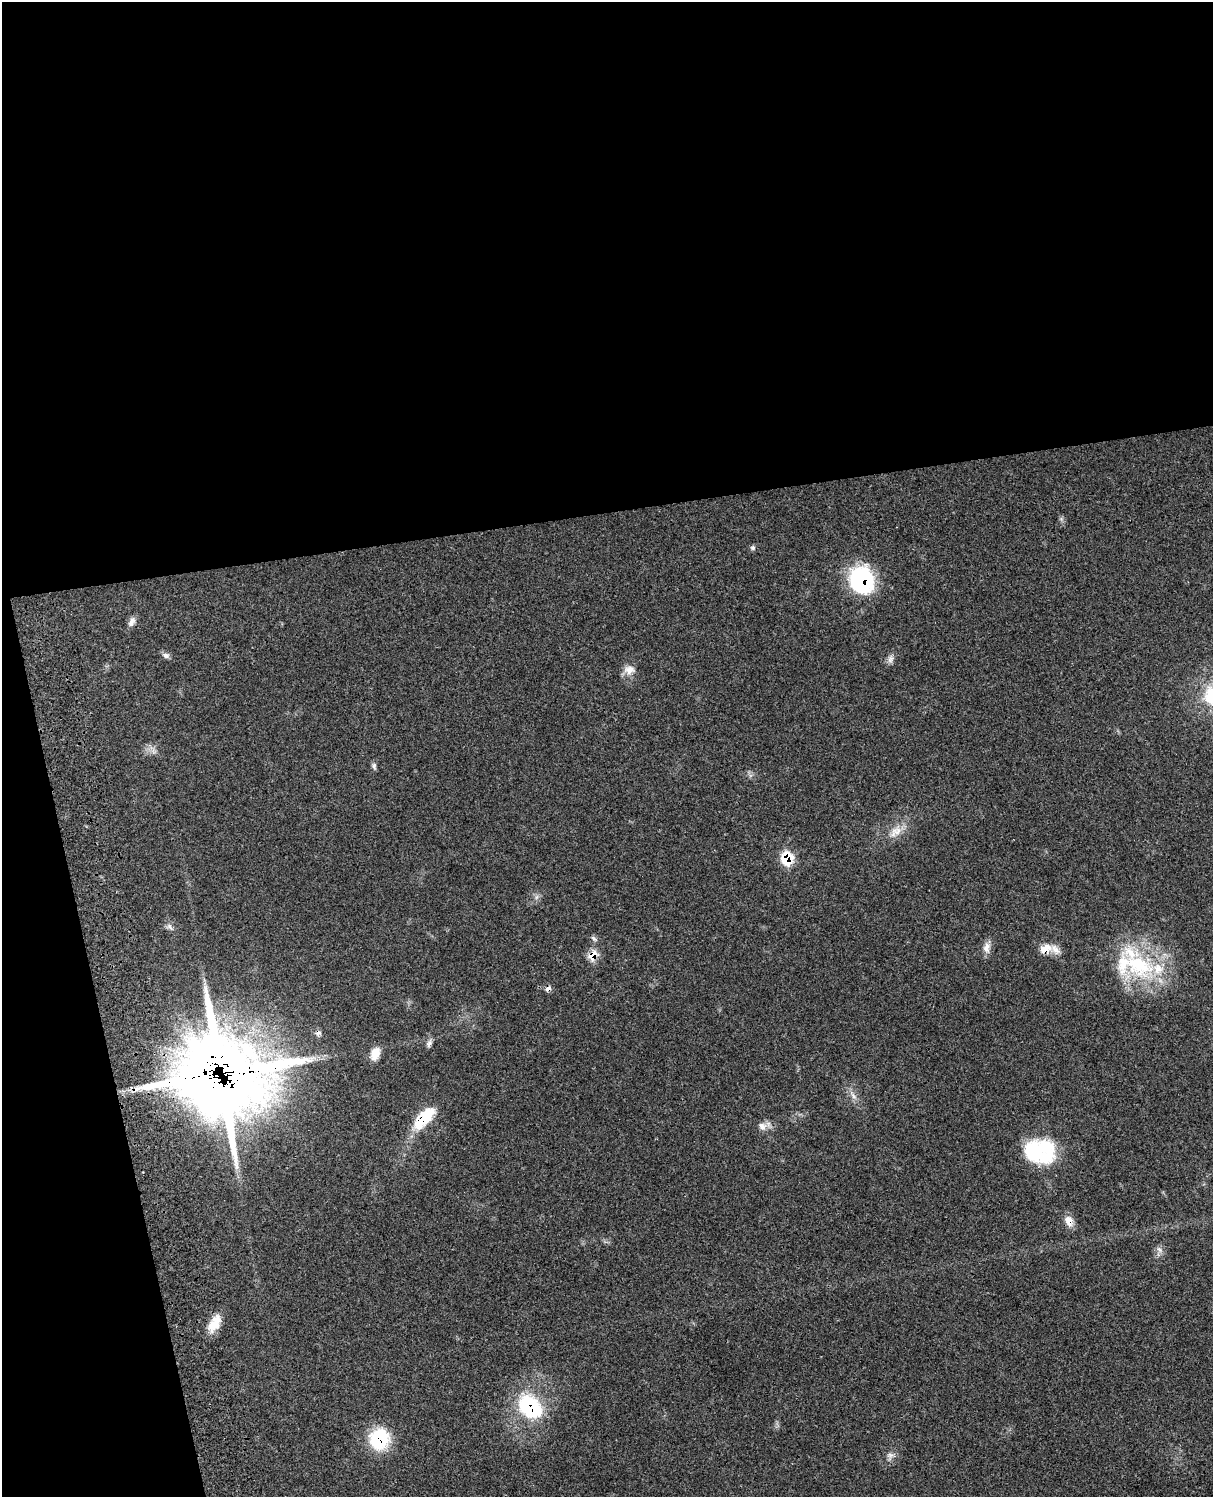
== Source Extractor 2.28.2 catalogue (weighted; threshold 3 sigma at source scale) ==
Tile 1 of 4 x 3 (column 1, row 1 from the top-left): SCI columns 123-1333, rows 3272-4766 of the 5091 x 4932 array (HDU 1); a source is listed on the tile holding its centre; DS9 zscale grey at full resolution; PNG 1215 x 1499 px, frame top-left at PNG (2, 2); no overlay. Shown black and unused: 39% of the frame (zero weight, under 3 of 4 exposures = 6% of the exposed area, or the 3 px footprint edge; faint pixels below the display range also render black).
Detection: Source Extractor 2.28.2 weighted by HDU 2 'WHT'; one run over the whole footprint, this tile lists its part. Background 0.0766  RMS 0.0058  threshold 0.0259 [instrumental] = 3 sigma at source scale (4.5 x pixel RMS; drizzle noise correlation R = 1.50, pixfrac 1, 0.05/0.05 arcsec/px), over >= 5 px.
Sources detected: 35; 1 inside a brighter object's white glare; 1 cosmic-ray / hot-pixel residue — not listed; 3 inside a brighter listed object's ellipse — not listed separately; the other 30 listed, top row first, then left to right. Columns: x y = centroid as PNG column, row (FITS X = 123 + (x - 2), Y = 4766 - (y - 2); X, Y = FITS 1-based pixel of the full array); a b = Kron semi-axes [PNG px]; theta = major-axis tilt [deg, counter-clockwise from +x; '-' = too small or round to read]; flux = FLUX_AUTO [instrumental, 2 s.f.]
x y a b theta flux
753 548 7 6 - 1.2
862 580 28 23 -78 56
132 622 14 7 64 2.9
166 655 9 6 -50 1.8
890 659 11 7 65 2.4
629 670 15 11 12 5.1
1212 696 31 25 -65 28
374 766 10 5 -80 1.4
896 832 20 12 33 7.5
787 858 10 9 - 20
169 927 9 6 -55 1.9
594 938 9 5 -42 1.3
987 948 15 9 84 4.1
1045 949 17 11 24 7
592 955 9 7 42 10
1139 965 48 32 -29 55
548 988 8 6 36 2.1
429 1043 10 5 51 1.8
375 1054 16 10 71 6.2
221 1075 44 42 -29 2500
853 1096 11 5 -43 2.6
424 1118 32 13 47 23
762 1126 11 10 - 3.6
1040 1148 41 28 -37 39
1069 1221 13 10 -73 5.1
1159 1250 10 6 -52 2
214 1323 24 11 60 9.4
530 1407 33 23 -44 43
379 1439 24 22 69 29
890 1456 11 9 60 3
Overlapping masked pixels (flux is a lower limit): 10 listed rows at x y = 862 580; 787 858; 1045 949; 592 955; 548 988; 221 1075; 424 1118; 1069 1221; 530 1407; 379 1439
Isophote crosses this tile's border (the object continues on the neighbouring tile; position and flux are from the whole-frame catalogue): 1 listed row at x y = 1212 696